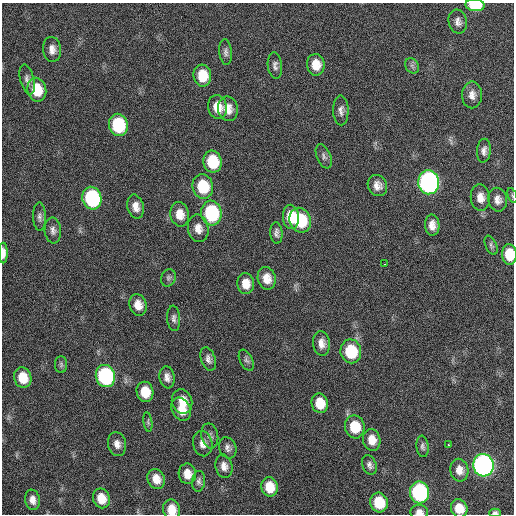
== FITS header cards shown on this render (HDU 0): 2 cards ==
NAXIS1  =                  512 / Axis length
NAXIS2  =                  512 / Axis length

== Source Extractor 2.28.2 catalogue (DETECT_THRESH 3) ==
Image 512 x 512 px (HDU 0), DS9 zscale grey, 1 PNG px = 1 image px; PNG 516 x 516 px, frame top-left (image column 1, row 512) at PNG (2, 3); each listed source drawn as its Kron ellipse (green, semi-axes under 4 px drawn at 4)
Background 234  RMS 16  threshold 46.7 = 3 sigma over >= 5 px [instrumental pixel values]
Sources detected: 81; all 81 listed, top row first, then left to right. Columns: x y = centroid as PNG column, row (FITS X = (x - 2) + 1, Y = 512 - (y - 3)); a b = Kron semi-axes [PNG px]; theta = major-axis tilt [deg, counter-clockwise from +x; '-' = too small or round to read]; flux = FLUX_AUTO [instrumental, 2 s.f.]
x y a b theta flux
475 5 9 6 -4 38000
458 22 12 9 -77 6000
52 49 12 9 -85 7400
226 52 13 6 -84 3900
316 65 11 9 -83 15000
275 66 13 7 -83 4500
412 66 8 6 -56 3000
202 76 11 8 -85 23000
27 80 15 7 -76 5100
37 90 12 9 -77 30000
472 95 13 10 89 7800
217 107 12 9 -77 14000
228 109 12 10 -79 11000
341 110 15 7 -89 5600
118 125 11 9 -79 70000
484 151 12 7 84 5400
324 156 13 7 -67 3800
212 162 11 9 -78 39000
429 182 12 10 -84 400000
377 186 11 9 -64 8100
203 187 12 10 -75 41000
512 196 8 2 -69 1200
92 198 11 9 -77 120000
480 198 13 9 -84 9800
498 200 12 9 -79 6900
136 207 12 8 -76 9100
211 213 12 10 -81 96000
180 214 12 9 -79 12000
39 217 14 6 -89 4200
291 217 12 8 -87 25000
300 220 12 10 -69 52000
432 225 10 7 -87 8600
198 228 14 10 -79 9800
53 230 13 8 -86 5200
276 233 11 6 -86 3900
491 245 10 5 -65 2800
3 253 10 4 -90 6800
509 254 10 7 -86 23000
385 264 3 2 - 1100
168 278 9 7 66 3000
267 278 11 9 -78 12000
246 284 10 8 -86 13000
138 305 11 8 -73 11000
174 318 13 6 -86 4200
321 343 12 8 -83 8500
351 351 12 10 -80 47000
208 359 12 7 -71 4800
246 360 11 6 -63 3300
61 364 8 6 -89 2500
105 376 11 9 -74 160000
167 377 11 7 -82 6500
23 378 10 8 -73 21000
145 392 10 8 -78 21000
182 401 12 10 -74 16000
320 403 10 8 -76 19000
181 409 12 9 -61 15000
148 422 10 4 -82 2100
355 427 11 10 - 28000
210 436 13 8 -77 4700
372 440 11 8 -80 13000
117 444 12 9 -78 7300
203 444 13 9 -79 8000
449 445 3 3 - 5200
422 446 11 6 -83 3200
228 448 11 8 -69 4700
369 465 10 7 -70 4100
483 465 11 10 - 490000
224 466 12 8 -79 7100
459 470 11 9 -79 8700
187 474 10 8 -79 12000
156 479 10 8 -66 12000
199 481 10 6 83 3400
269 487 10 8 -79 20000
419 492 11 9 -77 160000
101 498 10 8 -70 16000
33 500 10 7 -79 7000
379 502 10 8 -74 30000
459 508 9 8 - 16000
172 510 10 8 -80 15000
419 512 9 7 -4 6100
495 513 6 4 1 2700
At the frame edge (FLAGS 8, measured only in part): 8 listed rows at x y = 475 5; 512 196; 3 253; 509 254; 459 508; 172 510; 419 512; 495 513